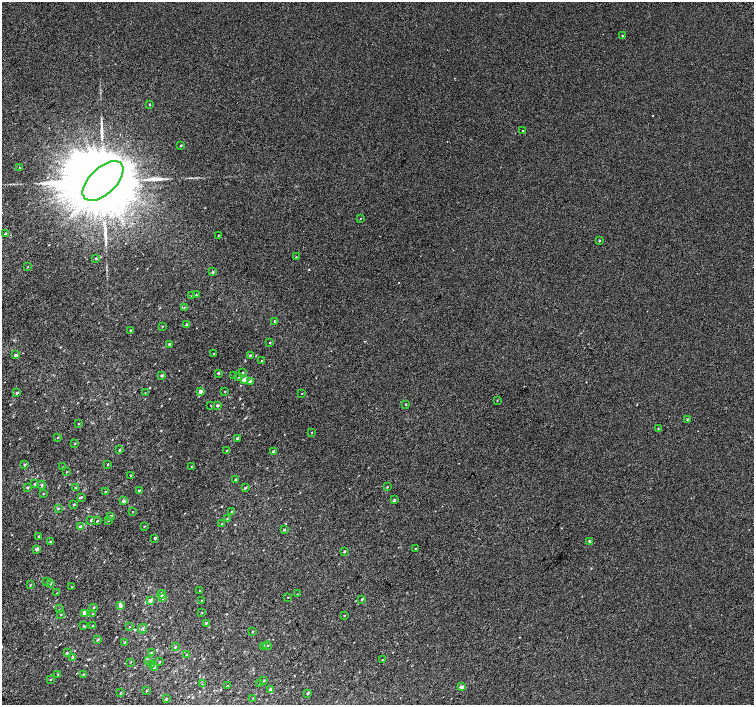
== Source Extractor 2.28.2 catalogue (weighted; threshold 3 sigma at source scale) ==
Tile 7 of 4 x 4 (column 3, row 2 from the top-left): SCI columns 3041-4543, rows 3081-4486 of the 6074 x 6092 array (HDU 1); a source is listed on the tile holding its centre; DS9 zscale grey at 2 x 2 block average (1 PNG px = mean of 2 x 2 image px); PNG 756 x 707 px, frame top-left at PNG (2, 2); each listed source drawn as its Kron ellipse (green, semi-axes under 4 px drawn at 4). Shown black and unused: <1% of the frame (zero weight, under 2 of 3 exposures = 2% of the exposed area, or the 3 px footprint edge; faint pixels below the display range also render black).
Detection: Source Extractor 2.28.2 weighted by HDU 2 'WHT'; one run over the whole footprint, this tile lists its part. Background 0.00266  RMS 0.007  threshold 0.0315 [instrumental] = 3 sigma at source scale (4.5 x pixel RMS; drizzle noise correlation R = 1.50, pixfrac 1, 0.0396/0.0396 arcsec/px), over >= 5 px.
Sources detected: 152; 1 cosmic-ray / hot-pixel residue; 3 long thin detections or spike segments (spike, bleed or trail) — neither listed nor drawn; the other 148 listed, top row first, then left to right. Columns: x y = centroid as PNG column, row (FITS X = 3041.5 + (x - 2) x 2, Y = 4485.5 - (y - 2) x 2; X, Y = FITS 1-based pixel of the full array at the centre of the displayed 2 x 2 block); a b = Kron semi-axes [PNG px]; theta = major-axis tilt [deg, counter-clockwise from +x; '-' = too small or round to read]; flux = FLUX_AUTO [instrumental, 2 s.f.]
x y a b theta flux
622 35 2 2 - 1.2
150 104 2 2 - 1.4
523 130 2 2 - 1.7
181 145 2 2 - 1.6
20 168 2 2 - 1
103 181 25 13 44 41000
360 219 2 2 - 0.57
5 233 3 2 - 1.6
218 235 2 2 - 0.65
599 240 2 2 - 1.3
296 257 2 2 - 0.73
96 258 4 2 - 1.2
28 267 2 2 - 0.72
213 272 3 2 - 1.6
196 295 2 2 - 1.3
191 296 3 2 - 0.92
184 307 2 2 - 0.87
274 321 2 2 - 1.1
187 325 2 2 - 4.4
162 326 2 2 - 0.72
131 330 3 2 - 1.8
270 343 2 2 - 0.88
169 344 2 2 - 3.2
214 353 2 2 - 0.64
16 355 2 2 - 6.1
250 355 3 2 - 1.6
262 361 2 2 - 1.1
218 373 3 2 - 2
242 373 2 2 - 1.1
162 375 2 2 - 3.2
234 375 2 2 - 0.49
239 377 2 2 - 0.81
245 379 4 3 - 7.9
250 381 3 2 - 2.8
201 391 2 2 - 13
225 391 2 2 - 0.71
17 393 2 2 - 2.4
145 393 2 2 - 0.65
302 393 2 2 - 0.67
497 400 2 2 - 0.62
406 404 2 2 - 0.84
211 405 2 2 - 0.58
218 405 2 2 - 3.6
688 419 2 2 - 1.5
78 424 2 2 - 0.96
658 428 3 2 - 0.83
312 432 2 2 - 0.76
58 438 2 2 - 0.62
237 438 2 2 - 2.8
75 443 2 2 - 1.3
120 450 3 2 - 1.8
227 450 2 2 - 1.1
273 451 2 2 - 2.4
24 464 3 2 - 1.7
108 464 2 2 - 1
192 466 2 2 - 1.2
63 467 2 2 - 0.54
67 472 2 2 - 0.97
131 475 2 2 - 1
236 479 2 2 - 2.2
35 484 2 2 - 2.1
42 485 4 3 - 1.7
27 487 3 2 - 1.8
387 487 2 2 - 1.6
76 488 3 3 - 0.99
245 488 3 2 - 1.6
139 491 2 2 - 3.6
106 492 2 2 - 1.8
43 494 2 2 - 0.79
81 497 3 2 - 1.5
394 500 2 2 - 2.8
124 501 3 2 - 3.8
74 504 3 2 - 1.9
58 509 3 2 - 0.99
133 512 2 2 - 0.73
232 512 2 2 - 1
111 516 3 3 - 2
227 519 3 2 - 0.95
91 520 3 2 - 1.9
108 520 3 2 - 1.3
97 521 2 2 - 1.2
222 524 2 2 - 0.85
144 526 2 2 - 0.73
80 527 3 2 - 5.9
284 530 3 2 - 1.7
39 536 2 2 - 2.3
155 538 2 2 - 2.9
50 541 2 2 - 1.2
590 541 2 2 - 5.4
37 549 2 2 - 8.8
415 549 2 2 - 0.83
344 551 3 2 - 1.6
46 582 3 2 - 0.97
51 583 3 2 - 1.5
30 585 3 2 - 1.5
72 587 3 2 - 0.95
200 591 2 2 - 0.84
57 593 3 2 - 0.78
162 594 4 3 - 2.8
297 594 2 2 - 0.55
163 597 2 2 - 9.5
288 597 2 2 - 0.59
362 599 3 2 - 1.6
202 600 2 2 - 0.62
150 601 2 2 - 9.6
120 606 2 2 - 6.8
94 607 3 2 - 1.2
60 609 3 2 - 0.61
85 613 3 2 - 17
202 613 2 2 - 1.1
61 614 3 2 - 0.81
93 614 3 2 - 1.2
344 615 2 2 - 0.7
206 623 3 2 - 1.5
84 626 3 2 - 1
92 626 3 2 - 0.9
129 627 2 2 - 0.74
143 629 5 2 - 1.7
253 631 3 3 - 1
98 640 2 2 - 1.9
125 642 3 2 - 2.1
267 646 4 2 - 1.5
175 647 3 2 - 1.4
263 647 3 3 - 3.3
67 653 2 2 - 1.8
151 653 3 2 - 0.98
187 654 2 2 - 0.62
73 657 4 3 - 3.7
382 660 2 2 - 0.77
148 661 3 3 - 1.6
131 662 3 2 - 0.59
160 662 2 2 - 0.98
151 665 3 3 - 1.2
155 667 2 2 - 6.2
83 674 3 3 - 1.2
58 675 3 2 - 0.94
51 679 3 2 - 0.99
264 680 3 2 - 1.2
203 684 2 2 - 1.6
260 684 2 2 - 3.2
227 686 3 2 - 1.4
461 687 2 2 - 11
270 689 3 2 - 4.2
147 691 3 2 - 1.5
121 693 3 2 - 1.2
308 693 2 2 - 2.9
253 698 2 2 - 0.64
166 699 3 3 - 1.5
Diffuse or blended objects may show on this block-average render without a row.